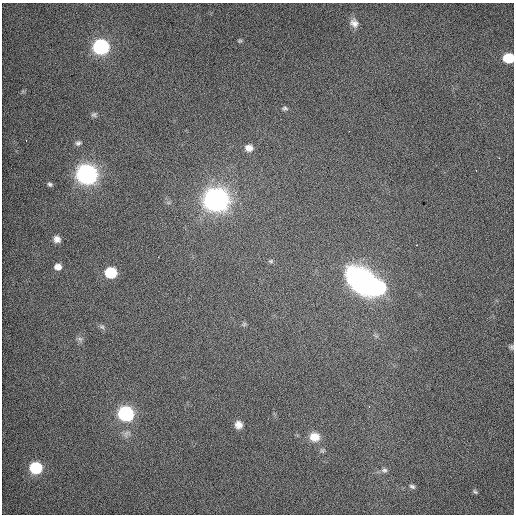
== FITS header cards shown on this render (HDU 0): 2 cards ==
NAXIS1  =                  512 / Axis length
NAXIS2  =                  512 / Axis length

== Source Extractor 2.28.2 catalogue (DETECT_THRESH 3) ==
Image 512 x 512 px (HDU 0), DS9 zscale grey, 1 PNG px = 1 image px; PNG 516 x 516 px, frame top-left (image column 1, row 512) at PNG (2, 3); no overlay
Background 509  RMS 2.8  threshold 8.54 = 3 sigma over >= 5 px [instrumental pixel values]
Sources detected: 30; all 30 listed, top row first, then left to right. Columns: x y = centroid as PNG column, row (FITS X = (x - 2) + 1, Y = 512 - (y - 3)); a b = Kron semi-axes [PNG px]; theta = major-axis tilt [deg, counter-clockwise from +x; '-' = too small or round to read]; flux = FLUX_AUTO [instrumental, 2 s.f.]
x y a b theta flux
354 23 12 9 -58 1200
240 41 6 4 0 190
101 47 8 8 - 60000
509 58 8 7 - 9100
285 108 8 5 2 370
94 115 7 6 - 450
26 140 2 2 - 91
78 143 8 6 16 540
249 148 9 8 - 1400
87 174 9 8 - 160000
50 184 6 5 - 410
216 199 10 9 - 260000
57 239 6 6 - 900
271 261 7 5 1 290
58 267 6 5 - 1200
111 272 8 7 - 13000
361 280 32 23 -45 34000
379 287 9 9 - 33000
244 324 7 4 46 300
102 327 7 5 -41 410
80 339 8 5 -44 440
511 347 6 6 - 380
126 414 8 7 - 53000
238 425 8 7 - 1200
315 437 11 10 - 2700
322 451 7 6 - 380
36 468 8 7 - 20000
384 470 9 7 3 700
412 486 8 5 -25 440
475 492 7 3 -53 230
At the frame edge (FLAGS 8, measured only in part): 2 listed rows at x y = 509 58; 511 347